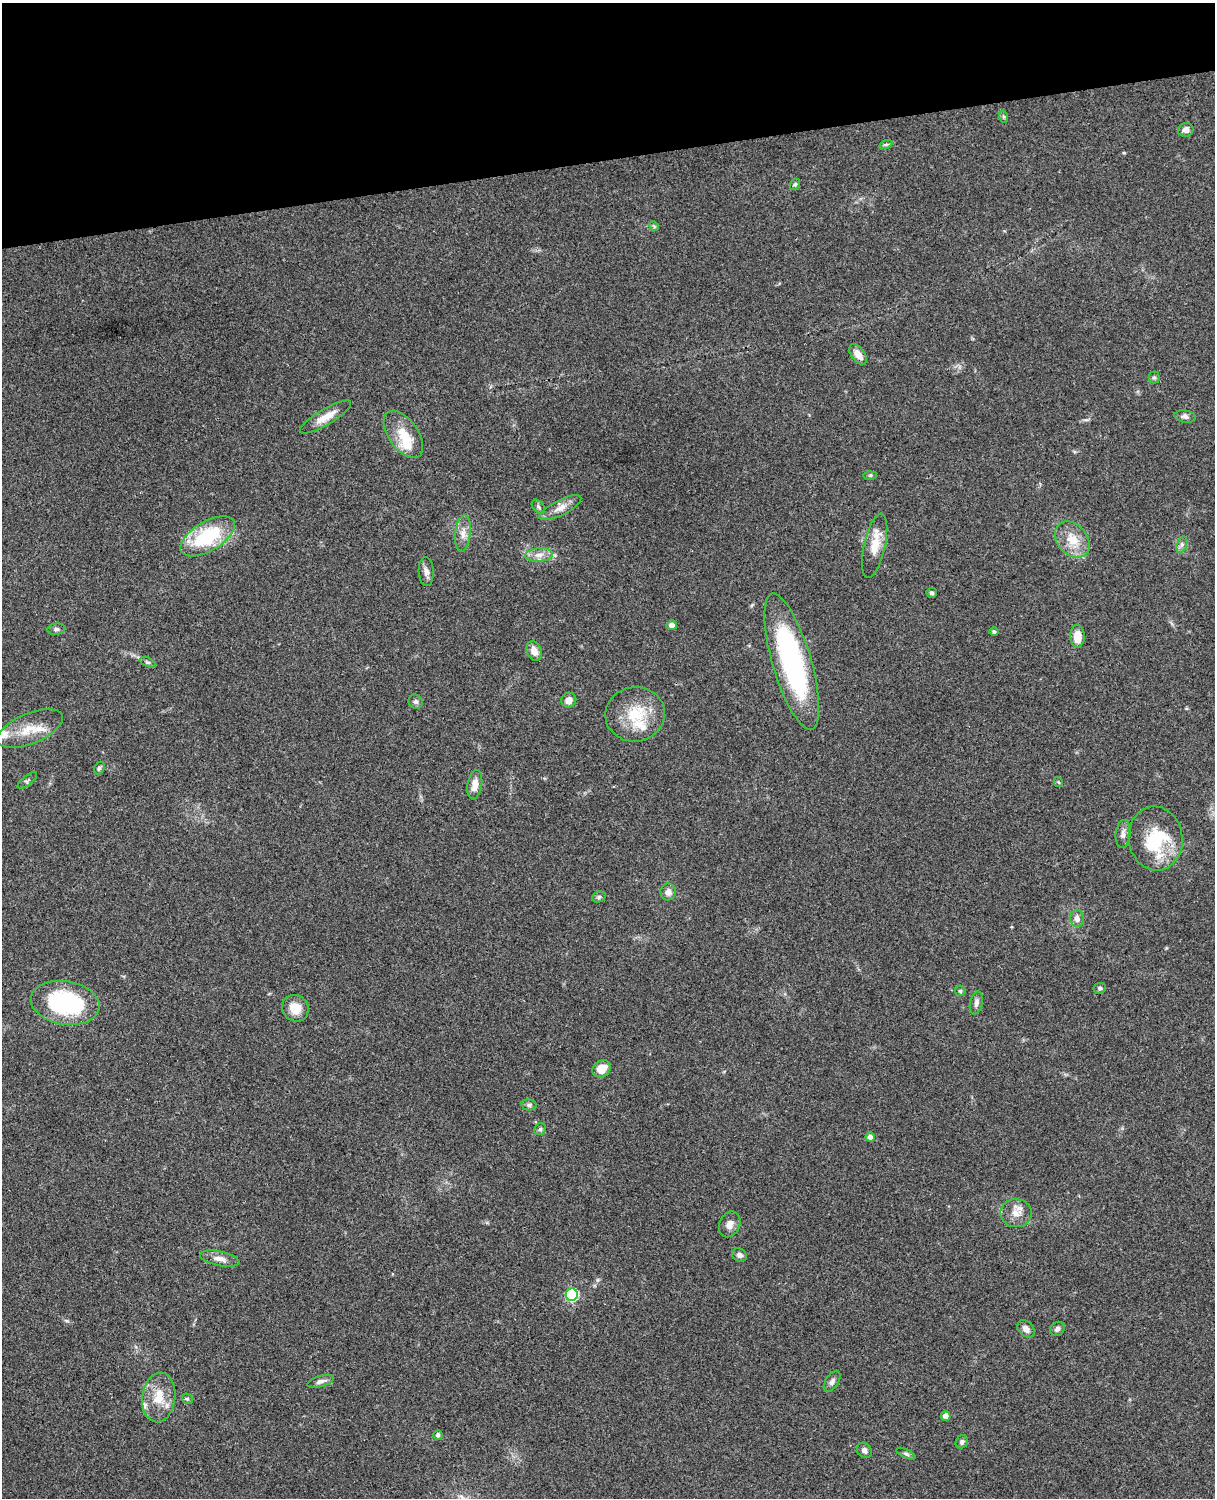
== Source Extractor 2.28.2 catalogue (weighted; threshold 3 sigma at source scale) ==
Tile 3 of 4 x 3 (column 3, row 1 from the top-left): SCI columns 2546-3758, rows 3269-4764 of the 5089 x 4927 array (HDU 1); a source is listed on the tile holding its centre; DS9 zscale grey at full resolution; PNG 1217 x 1500 px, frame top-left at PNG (2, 3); each listed source drawn as its Kron ellipse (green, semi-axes under 4 px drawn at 4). Shown black and unused: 10% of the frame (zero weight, under 3 of 4 exposures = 6% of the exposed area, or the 3 px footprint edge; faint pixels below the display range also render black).
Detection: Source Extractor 2.28.2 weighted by HDU 2 'WHT'; one run over the whole footprint, this tile lists its part. Background 0.0798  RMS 0.0058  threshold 0.0262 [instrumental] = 3 sigma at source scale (4.5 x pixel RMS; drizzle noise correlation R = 1.50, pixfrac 1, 0.05/0.05 arcsec/px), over >= 5 px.
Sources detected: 70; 1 inside a brighter object's white glare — neither listed nor drawn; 3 inside a brighter listed object's ellipse — not listed separately; the other 66 listed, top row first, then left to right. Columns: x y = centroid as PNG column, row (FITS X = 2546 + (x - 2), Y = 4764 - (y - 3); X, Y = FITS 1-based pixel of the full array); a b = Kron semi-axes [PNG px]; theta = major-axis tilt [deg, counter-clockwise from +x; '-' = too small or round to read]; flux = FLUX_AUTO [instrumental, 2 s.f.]
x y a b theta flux
1004 117 6 4 -71 0.86
1186 130 8 6 11 2.9
886 144 7 4 19 0.94
795 184 6 5 - 1.1
654 226 5 4 - 0.74
858 354 12 6 -52 5.3
1154 377 6 5 - 1
326 417 29 8 31 7.2
1185 417 11 6 -9 2
403 434 27 14 -55 13
870 475 6 4 1 0.82
538 507 8 5 -52 1.3
560 508 23 7 27 5.3
463 533 18 8 84 4.6
207 536 30 14 30 38
1072 540 20 15 -49 11
1182 545 8 5 71 1.6
875 546 33 10 77 11
539 555 14 7 5 4.2
426 571 14 7 -87 2.9
932 593 5 5 - 1.3
672 625 5 5 - 3
56 629 9 5 7 1.5
994 632 4 4 - 1.1
1077 636 11 7 -88 8.7
534 651 10 7 -68 5
148 662 8 4 -25 1.1
792 662 71 19 -74 98
569 700 8 7 - 4.2
416 702 7 6 - 1.4
635 714 30 27 7 23
30 729 35 15 22 14
99 768 6 5 - 1.2
27 780 12 4 37 1.2
1058 782 5 4 - 0.66
475 785 15 7 80 5.4
1123 834 14 7 85 2.9
1156 838 32 27 -82 31
668 892 8 7 - 3.5
599 897 7 5 23 1.2
1077 919 8 7 - 3.1
1100 988 6 5 - 1.2
960 991 5 5 - 0.93
65 1003 35 21 -9 66
976 1003 11 6 78 2.3
295 1008 14 12 -44 8.9
602 1069 9 8 - 8.3
529 1105 8 5 -10 1.4
540 1129 6 5 - 1.1
870 1137 4 4 - 2.4
1016 1213 15 14 - 6.4
730 1224 13 10 65 3.9
739 1255 8 6 -30 1.8
220 1259 20 7 -12 4.5
572 1295 6 6 - 58
1026 1329 10 7 -42 3.3
1057 1329 8 6 39 2
321 1381 14 5 16 2.4
832 1381 12 6 58 2.1
159 1397 25 16 83 13
187 1399 6 5 - 0.83
946 1416 4 4 - 3.2
438 1435 4 4 - 1.7
962 1442 7 6 - 1.5
864 1450 8 6 -52 2.1
906 1454 10 3 -26 1.1